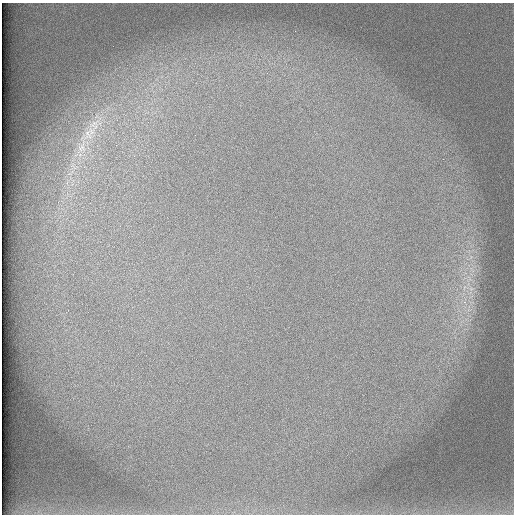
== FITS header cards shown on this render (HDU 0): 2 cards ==
NAXIS1  =                  512 /
NAXIS2  =                  512 /

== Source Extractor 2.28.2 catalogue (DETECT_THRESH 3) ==
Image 512 x 512 px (HDU 0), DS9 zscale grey, 1 PNG px = 1 image px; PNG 516 x 516 px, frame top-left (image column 1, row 512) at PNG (2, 3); no overlay
Background 100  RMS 3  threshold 8.86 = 3 sigma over >= 5 px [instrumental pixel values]
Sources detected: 4; all 4 listed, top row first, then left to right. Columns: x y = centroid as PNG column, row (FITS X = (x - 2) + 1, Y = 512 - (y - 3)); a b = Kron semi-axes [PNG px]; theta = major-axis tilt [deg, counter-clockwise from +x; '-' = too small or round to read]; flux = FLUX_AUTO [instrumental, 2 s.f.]
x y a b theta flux
96 127 8 4 71 780
88 135 17 13 -86 3400
82 147 19 13 71 3900
471 289 7 5 0 620